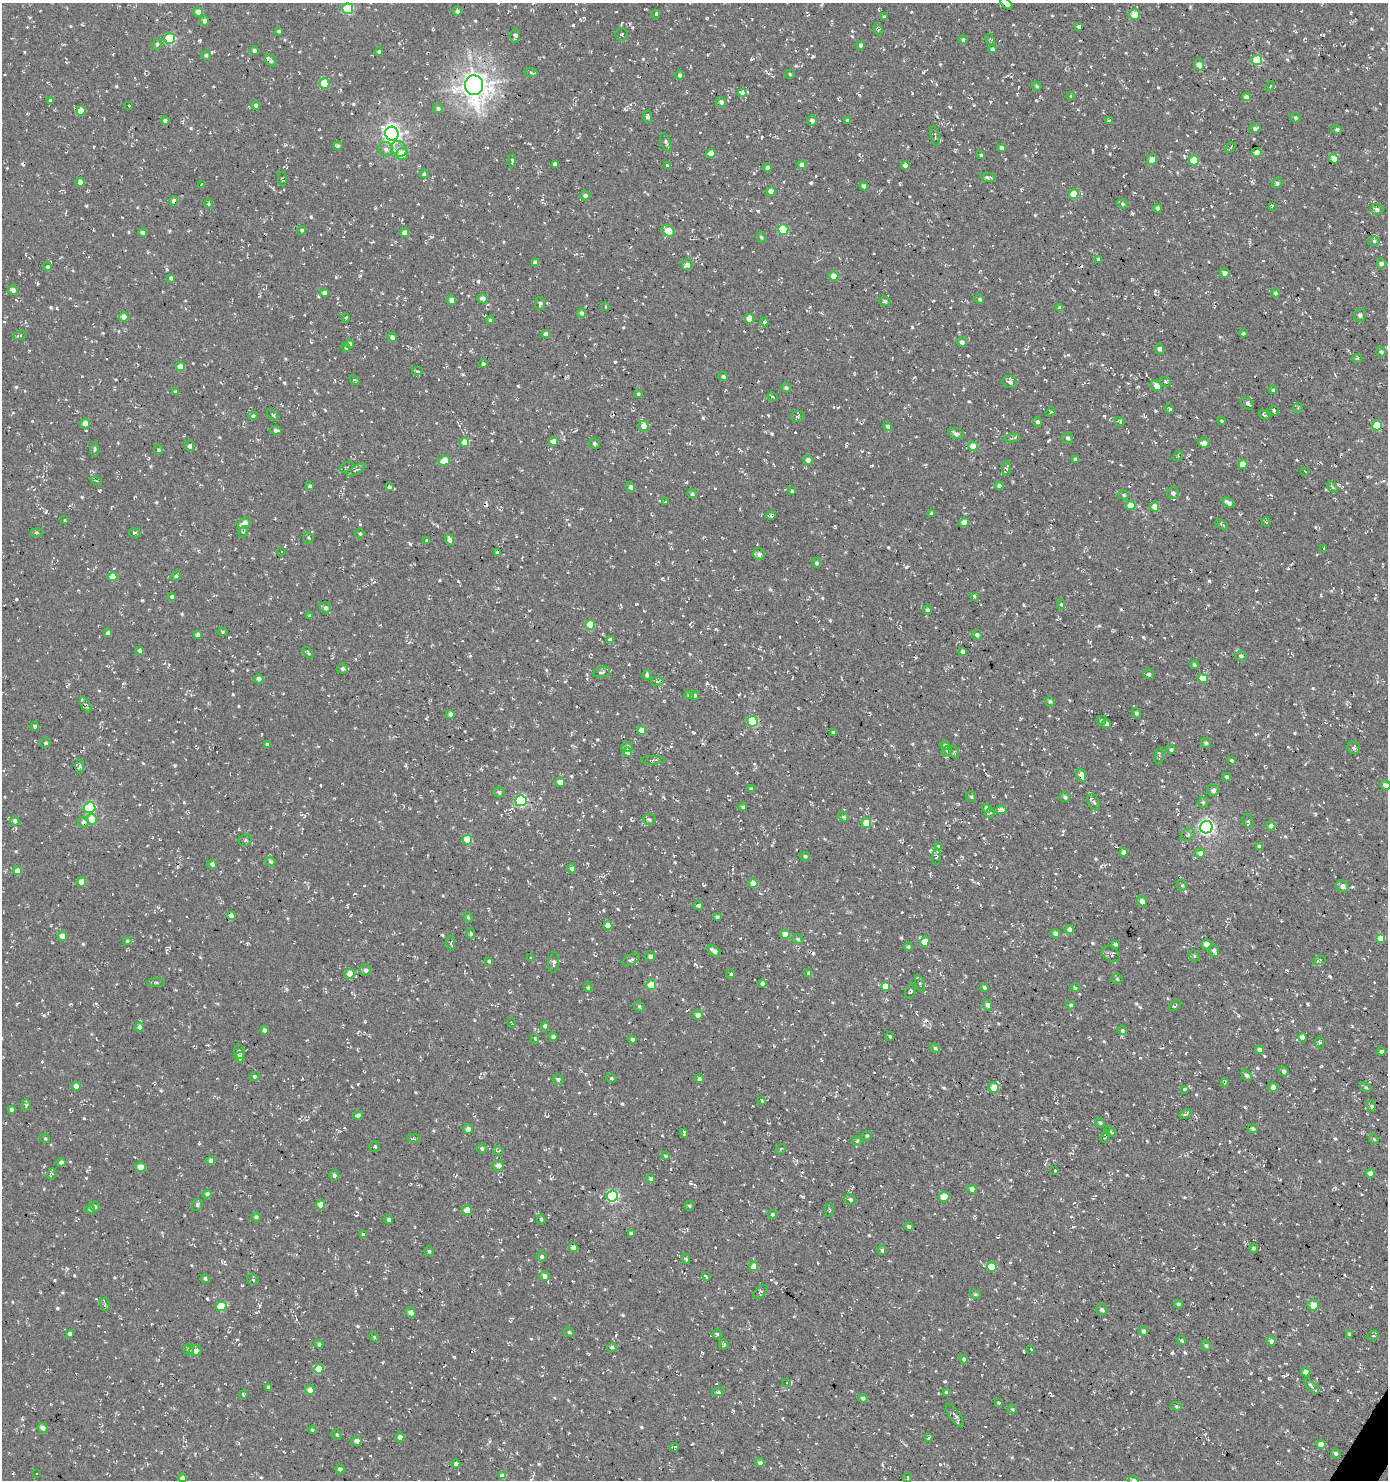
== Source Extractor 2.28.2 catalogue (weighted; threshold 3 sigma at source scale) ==
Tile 6 of 4 x 4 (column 2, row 2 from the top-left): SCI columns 1635-3020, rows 2957-4434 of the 5972 x 5915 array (HDU 1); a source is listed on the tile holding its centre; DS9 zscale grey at full resolution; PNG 1390 x 1482 px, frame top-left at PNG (2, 3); each listed source drawn as its Kron ellipse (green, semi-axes under 4 px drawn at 4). Shown black and unused: <1% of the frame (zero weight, under 3 of 4 exposures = <1% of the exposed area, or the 3 px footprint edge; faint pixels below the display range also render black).
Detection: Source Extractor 2.28.2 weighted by HDU 2 'WHT'; one run over the whole footprint, this tile lists its part. Background 0.0031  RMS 0.0053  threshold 0.024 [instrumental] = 3 sigma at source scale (4.5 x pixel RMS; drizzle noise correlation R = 1.50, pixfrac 1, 0.0396/0.0396 arcsec/px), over >= 5 px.
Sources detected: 1073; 51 cosmic-ray / hot-pixel residue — neither listed nor drawn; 3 inside a brighter listed object's ellipse — not listed separately; of the other 1019, all 500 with FLUX_AUTO >= 0.733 (the completeness limit of this list) listed and drawn (519 fainter detections not listed), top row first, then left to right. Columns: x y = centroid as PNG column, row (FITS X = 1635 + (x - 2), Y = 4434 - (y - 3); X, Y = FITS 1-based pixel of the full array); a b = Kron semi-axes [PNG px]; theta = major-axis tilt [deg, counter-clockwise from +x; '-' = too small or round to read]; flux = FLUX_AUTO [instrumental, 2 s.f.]
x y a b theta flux
1006 4 7 4 -43 3.6
348 9 5 5 - 34
457 11 5 4 - 1.8
198 12 4 4 - 5.2
656 14 4 3 - 0.81
1135 15 5 5 - 7
884 17 4 3 - 0.97
204 21 5 4 - 1.9
1079 26 4 3 - 2.3
878 29 6 4 -69 0.89
279 31 3 3 - 0.98
622 34 6 6 - 1
515 36 7 5 82 1.6
170 39 5 5 - 40
963 40 4 4 - 1.3
990 40 6 3 -57 0.78
157 44 5 4 - 1.3
861 45 4 4 - 1.6
992 49 4 4 - 1
254 50 4 4 - 1.7
379 51 4 4 - 0.83
206 55 5 4 - 1.1
1257 60 5 5 - 21
271 61 7 4 -48 1.4
1199 65 6 5 - 4
531 72 6 4 -4 0.77
790 74 5 4 - 0.81
680 75 5 4 - 1.4
324 83 5 5 - 18
474 85 10 9 - 570
1037 86 5 4 - 0.88
1270 86 5 4 - 0.73
742 93 4 3 - 16
1071 96 4 3 - 0.82
1246 97 4 4 - 2.8
50 100 4 3 - 0.83
721 102 5 5 - 1.7
256 105 4 4 - 1.6
129 106 3 3 - 1.1
438 108 5 5 - 1.2
81 111 5 4 - 9.3
648 117 6 4 -84 1.3
1295 118 5 5 - 0.98
165 120 4 4 - 1.6
848 120 4 3 - 1.4
1109 120 4 3 - 0.81
812 121 5 4 - 1.9
1255 128 6 4 16 1.5
1337 129 5 4 - 1.3
392 134 7 6 - 210
935 136 10 3 -79 0.77
666 142 9 5 -71 1.4
338 146 4 4 - 0.81
1001 148 4 3 - 1.7
1230 148 5 3 - 0.74
386 149 7 7 - 2.2
399 149 8 7 - 2.8
1257 152 4 4 - 3.6
711 153 4 4 - 6.9
402 154 6 6 - 6.6
981 155 3 3 - 0.74
1152 159 5 5 - 3.1
1334 159 5 4 - 6.2
1194 160 5 5 - 10
512 161 6 3 87 0.99
555 164 4 3 - 4.8
667 165 3 3 - 0.83
802 165 4 4 - 2.6
905 165 4 4 - 3.2
768 168 4 4 - 2.4
424 174 4 4 - 0.97
988 177 8 4 -9 1.3
282 179 7 4 -86 0.75
80 182 4 4 - 3.8
1277 183 5 4 - 1.5
201 184 4 3 - 0.76
864 186 4 3 - 1.7
771 191 4 4 - 4.4
1074 194 5 4 - 12
585 195 5 5 - 1.7
173 201 5 4 - 2.5
209 204 5 3 - 0.75
1122 204 5 4 - 0.99
1272 206 3 3 - 0.87
1157 208 4 4 - 1.6
1377 209 6 5 - 1.6
783 229 5 5 - 24
302 230 4 4 - 1
668 231 7 5 -45 8.8
143 233 4 4 - 1.8
405 233 4 4 - 2.9
761 237 5 4 - 0.74
1374 241 5 5 - 1.1
1098 259 4 3 - 1.1
535 263 4 4 - 2.7
1381 263 5 4 - 2.3
687 265 5 5 - 2.7
47 267 4 4 - 0.83
1225 273 5 4 - 3
834 276 4 4 - 8.7
171 278 4 4 - 1.2
13 290 5 5 - 2.1
324 293 4 4 - 1.8
1275 293 4 4 - 1.3
483 299 5 4 - 3.3
979 299 5 4 - 0.83
451 300 4 4 - 3.1
885 301 6 4 -16 1.2
540 303 6 5 - 1.6
605 307 4 3 - 0.9
1060 308 4 3 - 1.6
581 313 5 4 - 1.4
1360 315 6 6 - 1.4
124 317 4 4 - 4.3
346 318 4 3 - 0.74
749 319 5 4 - 6.1
490 320 4 4 - 0.85
764 322 4 3 - 0.95
1243 333 4 4 - 1.1
546 334 4 4 - 2.4
20 335 7 4 18 0.85
392 337 5 4 - 1.8
962 342 5 4 - 2.4
350 344 4 4 - 1.4
346 348 5 4 - 0.85
1160 349 5 4 - 1.4
1381 352 5 4 - 1.3
1357 358 5 3 - 0.77
483 364 4 4 - 1.1
180 367 4 4 - 5.2
417 371 5 4 - 0.75
723 377 5 4 - 1.5
354 380 5 3 - 0.78
1010 382 7 6 - 2.1
1165 382 5 4 - 0.83
1156 386 6 4 -42 4
786 388 5 4 - 1.1
1273 390 4 4 - 0.98
175 392 4 3 - 1.2
638 394 4 3 - 0.87
773 397 5 4 - 0.83
1248 403 7 5 -41 1.7
1298 408 5 4 - 0.84
1169 409 4 3 - 0.86
1274 411 5 5 - 1.1
1051 412 5 3 - 0.74
273 415 7 3 -45 0.78
1264 415 6 4 -35 0.79
253 416 4 4 - 1.1
798 416 7 5 20 1
1222 421 4 4 - 0.81
1037 422 5 4 - 1.5
1120 422 5 4 - 1
85 423 5 5 - 5.4
1377 425 5 5 - 18
644 426 5 5 - 5.7
888 426 5 4 - 1.6
276 430 5 4 - 1.8
956 434 8 5 -20 1.7
1012 438 8 4 6 1.1
1068 438 6 5 - 1.4
554 441 4 4 - 5.9
465 442 4 4 - 7.5
594 443 5 5 - 1
1204 443 5 4 - 2.9
189 446 5 4 - 1.5
973 446 5 4 - 7.3
94 449 7 3 85 0.82
159 450 4 4 - 0.87
1178 456 6 4 37 0.82
1075 459 4 3 - 1.4
808 460 5 4 - 3
444 461 6 5 - 7.8
1243 464 5 4 - 5.8
347 467 8 3 30 0.82
1007 469 7 4 86 1.2
356 470 11 2 28 0.83
1305 471 3 2 - 0.8
96 481 6 4 -21 0.79
310 486 4 3 - 0.96
999 486 4 4 - 2.5
389 487 4 4 - 1.5
631 487 5 4 - 2.1
1333 487 6 4 -46 0.75
792 491 4 4 - 0.84
1173 493 6 6 - 1.9
692 494 5 4 - 1.3
1124 495 5 4 - 0.87
665 502 3 2 - 0.89
1228 503 7 4 -32 2.4
1131 505 5 4 - 7
1155 507 4 4 - 6.9
932 513 4 3 - 1.5
771 516 5 4 - 1.3
65 520 4 3 - 0.73
1266 522 5 4 - 0.81
244 523 7 5 35 5.8
964 523 5 4 - 3.7
1221 524 7 3 -29 0.83
243 532 6 4 68 1.1
37 533 6 3 9 0.79
135 533 6 4 -10 0.92
360 533 5 4 - 0.86
308 538 6 5 - 0.8
427 540 4 4 - 1.2
450 540 6 4 -74 3.2
1324 548 3 3 - 0.83
281 552 3 3 - 0.98
498 552 3 3 - 1.1
759 554 6 5 - 2.5
816 563 5 4 - 1.1
176 576 5 4 - 0.91
113 577 4 4 - 6
974 596 4 3 - 0.77
172 597 4 4 - 1.2
1061 604 5 4 - 0.93
325 608 5 5 - 1.8
927 610 4 4 - 1.4
309 615 4 4 - 0.77
590 625 4 4 - 12
223 632 5 4 - 0.85
108 633 4 4 - 1.8
198 635 4 4 - 1.8
977 635 5 4 - 1.4
610 640 4 3 - 1.6
140 650 4 3 - 1.3
963 652 4 3 - 1.6
308 653 7 3 -58 0.81
1241 656 5 5 - 1.8
1194 665 4 4 - 0.88
343 669 5 5 - 1.4
602 672 8 5 14 1.4
1149 674 5 5 - 1.4
647 675 5 3 - 1.7
1203 678 5 4 - 11
259 679 4 4 - 2.1
657 681 7 4 -2 1.1
689 695 5 4 - 0.86
694 695 4 4 - 2.3
1050 701 5 5 - 0.87
86 705 8 4 -58 1.2
1136 713 5 4 - 1.1
450 714 4 4 - 2.8
1101 720 5 5 - 0.84
752 721 5 5 - 31
1106 724 4 4 - 2.9
35 726 4 4 - 1.5
642 730 4 4 - 6
833 733 3 3 - 1.2
46 743 5 4 - 1
1206 743 5 4 - 1.2
267 744 3 3 - 1
945 745 5 4 - 1.2
627 747 5 5 - 1.7
1354 748 6 6 - 1.2
1171 750 4 4 - 1.2
947 751 5 4 - 0.83
628 752 4 4 - 6.7
954 752 7 4 -73 0.97
1159 757 8 3 82 0.75
653 760 12 2 1 0.76
1231 760 4 3 - 0.94
80 766 7 4 89 1
1081 775 7 4 -72 4.6
1226 777 4 4 - 1.1
560 782 5 4 - 3.5
1385 785 5 5 - 2
751 789 3 3 - 0.96
1213 790 6 6 - 2.1
499 792 6 5 - 1.6
971 797 5 4 - 0.91
1065 797 5 4 - 1.4
521 801 5 5 - 54
1094 802 9 5 -63 1.4
1203 802 5 4 - 0.93
90 807 5 5 - 50
743 807 4 4 - 1
986 808 4 4 - 2.4
1001 810 5 4 - 2.8
990 813 5 4 - 0.86
844 817 5 4 - 1.1
92 819 5 5 - 7.8
649 820 6 5 - 1.1
15 821 5 4 - 2.1
1248 821 7 5 -61 0.87
83 822 6 5 - 2.3
866 823 5 5 - 7.8
1271 826 5 5 - 2.5
1206 827 6 6 - 150
1188 835 8 5 38 1.2
245 840 7 5 25 1
467 840 5 5 - 16
1259 846 4 3 - 1.2
938 847 4 3 - 1.4
1124 852 4 4 - 3.3
1200 853 5 4 - 3.5
805 856 5 4 - 1.1
937 857 8 3 87 0.74
270 861 5 4 - 0.97
212 864 5 4 - 1.7
572 868 5 4 - 1.9
18 871 4 4 - 5.1
82 882 4 4 - 7.6
753 883 4 4 - 6.1
1182 885 5 4 - 0.77
1343 886 6 6 - 2.7
1142 901 5 4 - 2.7
698 906 4 4 - 1.6
231 915 4 4 - 1.8
468 917 5 4 - 0.8
717 917 4 4 - 1.3
608 926 4 4 - 8.2
1070 929 4 4 - 3.4
1056 933 4 4 - 2.2
471 934 5 4 - 0.87
785 934 4 4 - 6.8
62 936 5 4 - 4.2
798 939 6 4 -18 0.97
1380 939 4 4 - 7.6
127 941 4 3 - 0.75
925 942 5 4 - 11
451 943 8 4 -87 0.73
1115 944 4 4 - 1.1
1207 944 5 5 - 3.5
908 947 4 4 - 0.97
714 951 8 4 -36 2.7
1214 951 6 5 - 2.5
1111 954 10 6 -33 2
650 956 5 5 - 1.6
1194 956 6 5 - 0.79
530 958 3 3 - 0.75
631 960 9 5 25 1.3
1319 960 7 3 15 0.83
489 961 4 4 - 0.82
554 962 10 5 86 1.4
365 970 6 6 - 1.8
809 973 4 4 - 1.9
350 974 5 4 - 8
731 974 4 4 - 0.84
1117 979 5 5 - 0.74
156 983 9 4 1 0.96
762 984 4 4 - 1.9
920 984 9 4 -72 1
651 985 5 5 - 10
885 986 4 4 - 10
588 987 5 4 - 0.75
984 987 3 3 - 1.2
1075 987 5 3 - 0.76
911 991 7 5 69 1
987 1005 5 4 - 1.6
1071 1005 4 4 - 1.3
639 1006 5 5 - 1.1
1175 1006 7 3 35 0.79
698 1015 5 5 - 2.6
512 1023 4 3 - 2.3
545 1026 4 4 - 2.1
139 1027 5 4 - 1.9
264 1030 4 4 - 1.9
1122 1030 5 4 - 1.3
889 1036 4 3 - 0.93
553 1037 4 4 - 1.7
1302 1037 4 4 - 3.1
535 1039 5 3 - 0.85
633 1039 4 4 - 1.4
1320 1042 6 4 -78 1.1
935 1048 5 4 - 1.1
1260 1050 4 4 - 2.1
1381 1051 4 4 - 1.6
239 1052 7 5 -78 1.6
240 1057 5 5 - 2.9
1284 1071 5 4 - 1.2
1246 1075 6 4 -48 1.3
255 1076 4 4 - 0.89
611 1078 5 4 - 0.8
558 1079 5 5 - 1.1
699 1079 4 4 - 1.3
1225 1083 4 3 - 0.76
76 1086 4 4 - 4.3
1273 1087 4 4 - 3.1
1366 1087 6 4 -23 0.9
994 1088 5 5 - 6.4
1184 1090 4 3 - 0.8
762 1100 4 3 - 0.74
26 1105 6 5 - 0.97
1371 1106 6 4 -73 0.87
11 1109 3 3 - 1.3
1186 1114 7 4 28 1.5
358 1115 5 3 - 1.5
1100 1123 5 4 - 0.86
468 1129 5 4 - 3.5
1253 1129 5 4 - 1.3
1110 1132 6 4 -44 0.74
684 1133 4 3 - 0.85
867 1136 5 4 - 0.84
1105 1136 6 4 62 0.92
45 1138 5 4 - 0.83
413 1138 7 4 -8 0.88
1374 1139 5 4 - 0.76
857 1141 5 5 - 0.81
375 1146 5 5 - 1
482 1148 5 5 - 1.3
781 1149 6 4 31 0.78
498 1151 5 3 - 1
665 1156 4 4 - 0.78
211 1161 4 4 - 2.8
61 1162 4 4 - 2.3
498 1165 5 5 - 3.3
141 1167 5 5 - 6.7
1055 1170 3 3 - 1.2
1370 1173 4 4 - 3.1
52 1174 5 4 - 1.1
334 1175 5 5 - 1.5
651 1179 4 4 - 1.2
972 1189 5 4 - 2.5
207 1194 4 4 - 1.9
612 1196 6 5 - 59
944 1197 5 4 - 6.8
850 1200 6 4 -32 1.2
197 1205 6 5 - 1.1
321 1205 5 4 - 5.4
689 1206 5 4 - 0.95
95 1207 5 5 - 1.2
90 1209 5 4 - 1.1
467 1210 5 4 - 6
829 1210 7 3 86 0.76
772 1214 4 4 - 0.79
256 1217 5 4 - 1.5
541 1219 5 3 - 1
389 1220 4 3 - 1.1
909 1226 4 4 - 1.1
631 1233 4 4 - 1.5
363 1234 4 4 - 2.3
573 1248 4 4 - 3.7
1253 1248 5 4 - 0.9
882 1250 4 3 - 0.96
429 1251 5 4 - 0.88
542 1256 5 5 - 1.4
686 1259 5 4 - 0.97
754 1266 4 4 - 5.9
992 1267 5 4 - 12
544 1276 5 5 - 2.8
706 1277 3 3 - 0.99
205 1279 4 4 - 1.7
253 1279 6 5 - 1.1
760 1292 8 5 42 1
975 1294 5 4 - 0.74
105 1304 6 5 - 0.99
1178 1304 4 4 - 1.6
1313 1305 5 5 - 5.8
221 1306 5 4 - 17
1102 1310 5 5 - 1.2
410 1312 5 4 - 2.4
1143 1331 5 4 - 1.6
569 1332 5 4 - 0.9
70 1334 4 3 - 1.9
717 1334 5 4 - 0.82
1349 1335 4 3 - 0.81
1373 1336 6 5 - 1
374 1337 5 4 - 0.73
1182 1341 4 4 - 0.86
1271 1341 5 4 - 2.6
319 1344 4 4 - 1.5
724 1344 5 4 - 0.92
1206 1345 6 4 -71 0.86
612 1347 5 4 - 1.2
1031 1349 3 3 - 0.82
189 1350 5 5 - 1.2
196 1350 6 5 - 2.1
964 1359 4 4 - 1.5
319 1369 4 4 - 10
1306 1372 5 4 - 3.2
786 1383 3 3 - 0.92
1311 1386 9 4 -46 1.3
269 1387 4 3 - 1.5
310 1390 5 5 - 4.6
718 1391 6 4 16 1.5
946 1393 4 3 - 1.2
243 1395 4 3 - 0.87
863 1398 5 4 - 1.3
999 1403 4 3 - 0.77
1176 1406 5 4 - 0.81
1012 1409 4 4 - 0.75
955 1415 14 5 -56 1.7
43 1428 5 4 - 2.7
312 1430 4 3 - 1
337 1435 5 4 - 0.79
400 1437 4 4 - 3.2
928 1437 3 3 - 1.1
357 1441 5 4 - 3
1321 1444 4 4 - 5.2
674 1447 4 3 - 1
1336 1453 5 4 - 1.1
760 1463 4 4 - 1.8
456 1464 4 4 - 1.9
340 1469 4 4 - 1.9
36 1474 3 3 - 2
502 1476 4 4 - 4.7
182 1478 4 4 - 2.5
907 1478 5 3 - 0.95
1134 1480 5 4 - 1.6
Overlapping masked pixels (flux is a lower limit): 6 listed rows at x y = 1006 4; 474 85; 173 201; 1203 678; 1081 775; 83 822
Isophote crosses this tile's border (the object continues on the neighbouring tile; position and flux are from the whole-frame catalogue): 3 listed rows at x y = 1006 4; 1385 785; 1134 1480